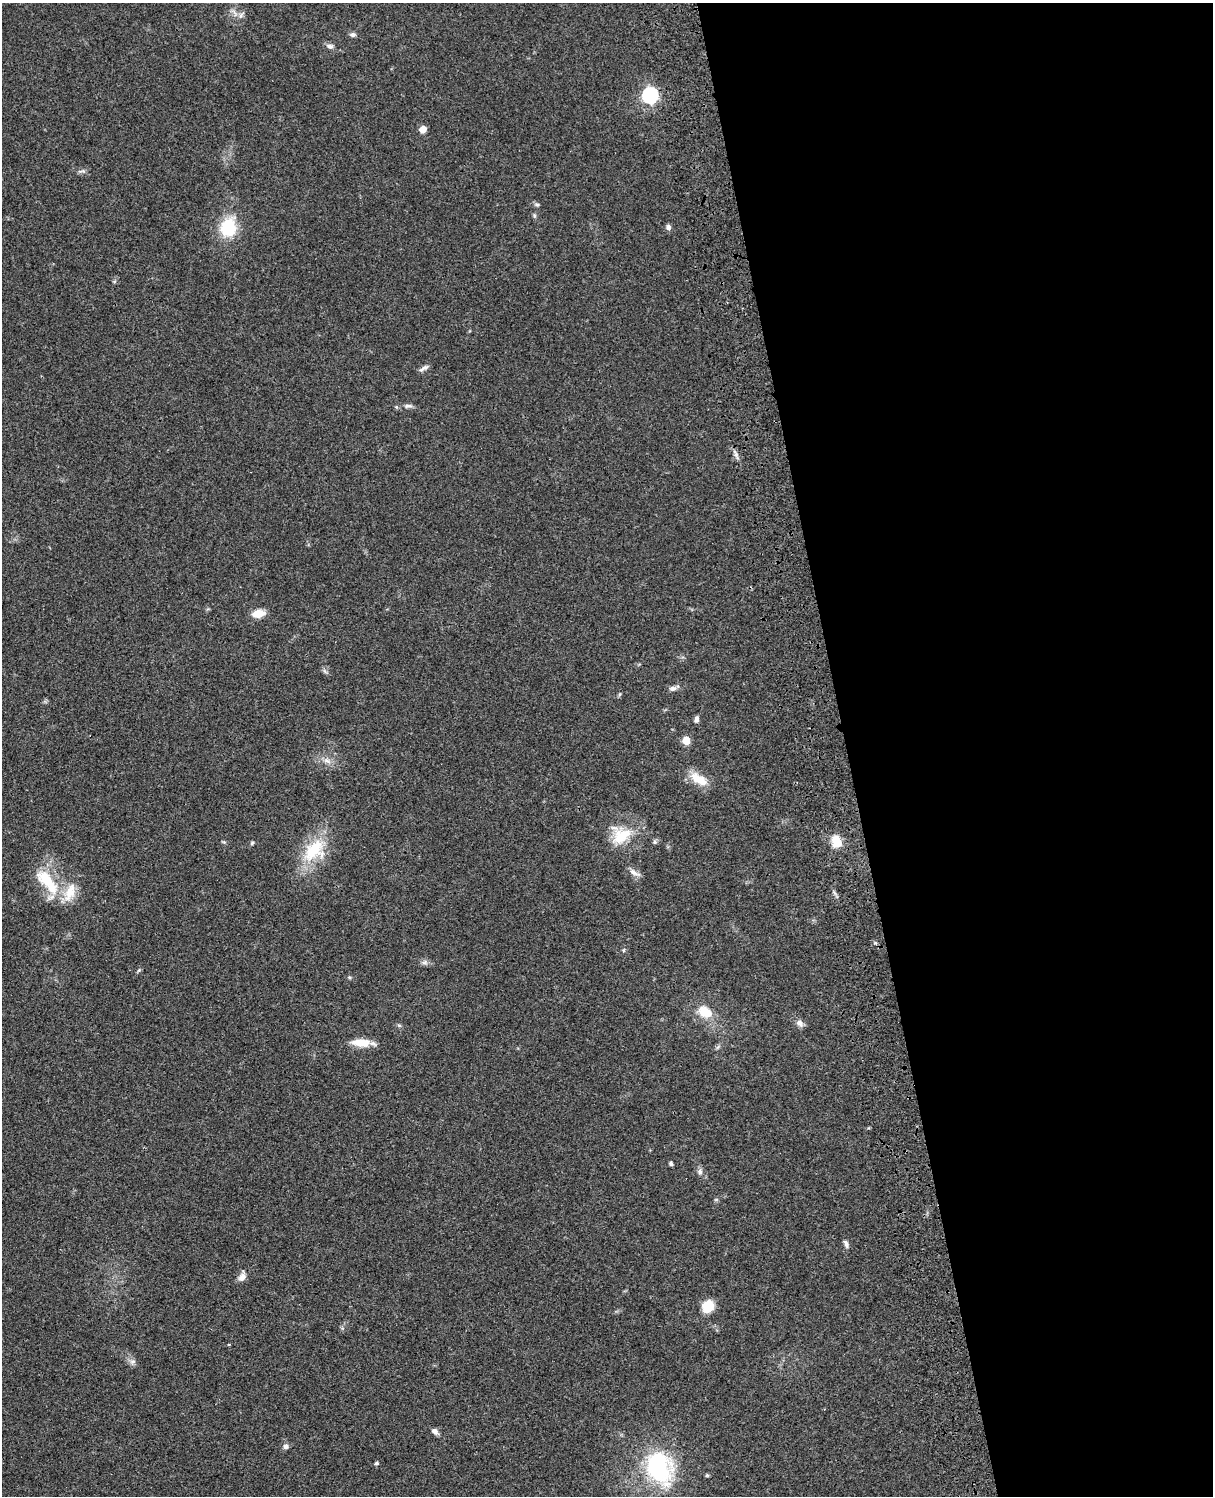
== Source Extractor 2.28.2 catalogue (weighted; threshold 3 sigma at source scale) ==
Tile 8 of 4 x 3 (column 4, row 2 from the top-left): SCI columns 3754-4964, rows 1771-3264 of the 5084 x 4921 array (HDU 1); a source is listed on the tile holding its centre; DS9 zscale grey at full resolution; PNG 1215 x 1498 px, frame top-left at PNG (2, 3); no overlay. Shown black and unused: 30% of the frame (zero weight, under 3 of 4 exposures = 6% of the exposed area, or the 3 px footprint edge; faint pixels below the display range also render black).
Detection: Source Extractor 2.28.2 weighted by HDU 2 'WHT'; one run over the whole footprint, this tile lists its part. Background 0.0745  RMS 0.0057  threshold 0.0258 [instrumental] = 3 sigma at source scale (4.5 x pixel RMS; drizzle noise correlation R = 1.50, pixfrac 1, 0.05/0.05 arcsec/px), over >= 5 px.
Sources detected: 49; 2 inside a brighter listed object's ellipse — not listed separately; the other 47 listed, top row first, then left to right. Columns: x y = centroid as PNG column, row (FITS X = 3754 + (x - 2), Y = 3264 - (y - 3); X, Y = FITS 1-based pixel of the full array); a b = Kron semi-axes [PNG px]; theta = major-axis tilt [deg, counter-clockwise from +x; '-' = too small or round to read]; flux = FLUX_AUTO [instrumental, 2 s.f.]
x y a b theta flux
241 15 10 5 63 1.7
353 34 8 6 -4 1.5
330 46 9 6 -17 2.1
650 95 7 7 - 140
423 129 5 5 - 9
82 171 12 4 12 1.3
537 205 7 5 -15 1.1
534 216 7 5 -71 0.95
228 227 18 15 76 27
668 227 6 6 - 2
114 282 6 4 20 0.66
424 368 15 5 30 2
408 406 12 5 4 1.9
736 454 14 5 -64 2.3
258 613 11 7 9 9.9
325 671 9 3 -45 1.1
673 688 10 7 8 2
620 694 6 4 71 0.71
696 719 7 5 83 2.1
686 740 5 5 - 14
327 761 12 7 -26 3.3
699 779 25 11 -31 11
621 835 27 24 12 19
836 841 12 9 -73 11
655 842 6 5 - 1
252 843 6 4 31 0.83
314 850 34 23 46 27
635 873 17 6 -25 2.8
46 879 30 18 -44 22
623 950 6 4 89 0.7
424 962 7 5 30 1.6
139 970 6 4 46 0.8
349 977 6 4 -19 0.71
705 1012 18 13 -34 11
800 1023 10 8 -38 2.9
399 1025 6 4 -19 0.81
361 1043 23 9 -2 9.3
671 1164 5 4 - 1.1
700 1172 8 7 - 1.9
846 1244 10 5 -68 1.9
242 1277 13 8 63 3.5
708 1306 11 10 - 14
133 1362 9 6 18 1.9
435 1431 8 6 -38 2.4
286 1446 7 7 - 1.6
376 1463 4 4 - 1.2
659 1468 35 27 -66 63